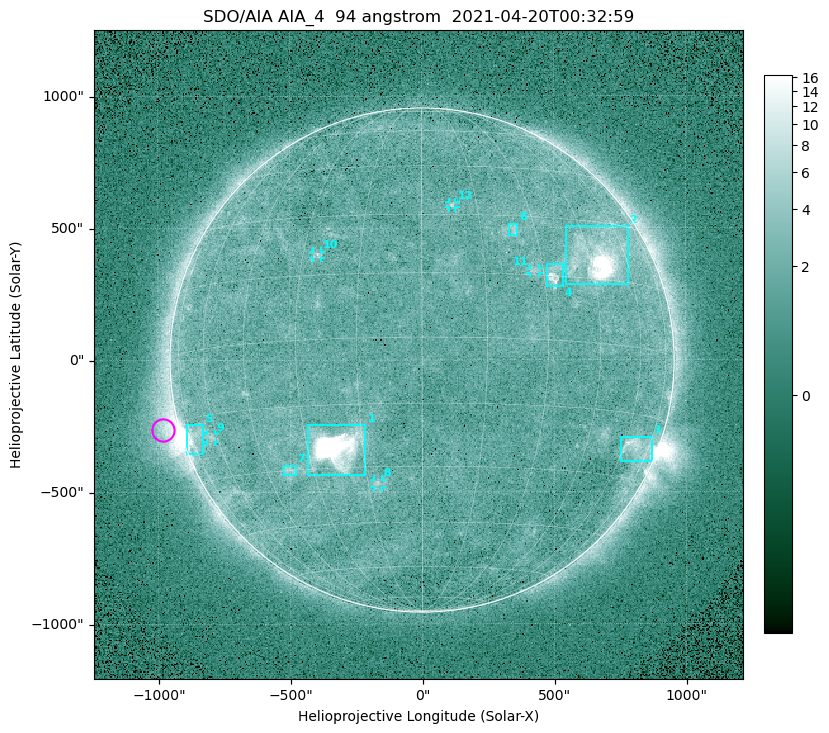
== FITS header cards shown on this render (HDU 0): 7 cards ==
TELESCOP= 'SDO/AIA '
INSTRUME= 'AIA_4   '
WAVELNTH=                   94
WAVEUNIT= 'angstrom'
DATE-OBS= '2021-04-20T00:32:59.12'
CTYPE1  = 'HPLN-TAN'
CTYPE2  = 'HPLT-TAN'

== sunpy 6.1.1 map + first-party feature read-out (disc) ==
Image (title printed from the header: SDO/AIA AIA_4  94 angstrom  2021-04-20T00:32:59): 512 x 512 px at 4.8 arcsec/px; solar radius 955 arcsec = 199 px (full disc in frame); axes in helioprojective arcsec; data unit not stated in the header (colour bar unlabelled)
Orientation: roll -0.138 deg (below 1 deg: not rotated)
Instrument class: DISC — disc imager (sunpy class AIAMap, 94 A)
Bright regions (active regions / flare kernels): reference = the median radial profile (limb darkening/brightening removed); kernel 5 px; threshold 5 sigma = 2.41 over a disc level ~1.72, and >= 1.15x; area >= 9 px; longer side >= 5 px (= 24 arcsec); searched inside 0.97 R_sun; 12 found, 12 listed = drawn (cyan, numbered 1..; 5 of them under ~33 arcsec drawn as corner ticks so the feature stays visible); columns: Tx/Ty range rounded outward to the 10 arcsec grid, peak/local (2 s.f.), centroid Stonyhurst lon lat
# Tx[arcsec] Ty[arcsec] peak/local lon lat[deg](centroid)
1 -430..-210 -440..-240 405 -22 -25
2 540..780 280..510 29 +48 +20
3 750..870 -390..-290 4.5 +67 -22
4 470..540 280..360 5.8 +33 +15
5 -900..-830 -360..-240 7.4 -73 -19
6 330..370 470..520 3.1 +24 +26
7 -530..-480 -440..-400 3 -37 -30
8 -180..-150 -480..-450 3 -12 -34
9 -820..-780 -310..-280 2.8 -63 -20
10 -410..-380 390..410 3.2 -26 +20
11 410..450 330..350 2.8 +28 +16
12 100..130 580..600 3 +8 +33
Off-limb structures (1.02-1.3 R_sun): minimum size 50 px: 7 found; the strongest spans PA ~90..115 deg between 1.02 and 1.21 R_sun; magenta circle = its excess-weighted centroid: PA ~105 deg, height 1.06 R_sun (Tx ~-980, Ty ~-260 arcsec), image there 4.7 x the reference